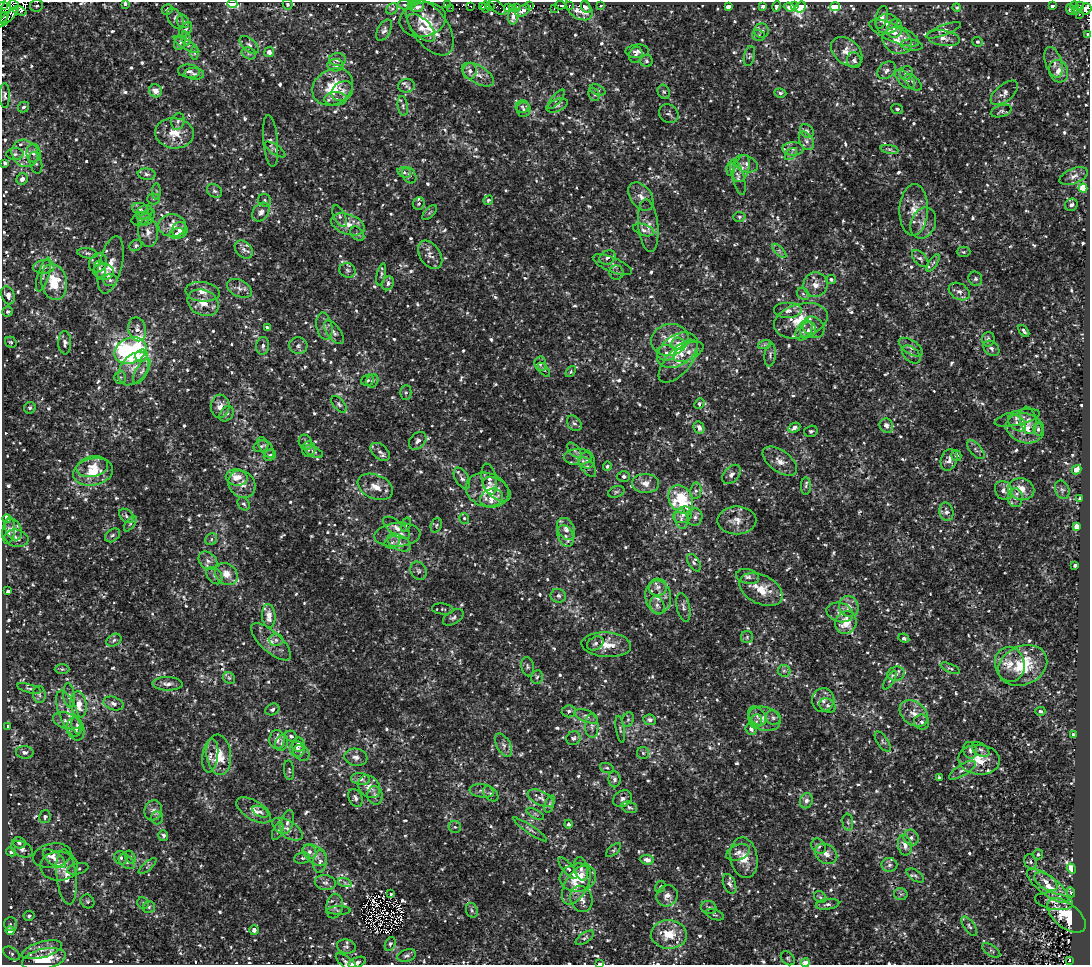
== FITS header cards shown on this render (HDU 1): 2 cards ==
NAXIS1  =                 1088
NAXIS2  =                  963

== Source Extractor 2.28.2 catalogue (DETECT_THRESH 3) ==
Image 1088 x 963 px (HDU 1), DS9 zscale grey, 1 PNG px = 1 image px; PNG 1092 x 967 px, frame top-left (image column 1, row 963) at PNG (2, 2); each listed source drawn as its Kron ellipse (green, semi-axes under 4 px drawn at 4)
Background 3.82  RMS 4.5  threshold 13.4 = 3 sigma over >= 5 px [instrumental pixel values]
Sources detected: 1023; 3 with non-positive FLUX_AUTO (blend fragments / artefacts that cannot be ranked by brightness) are neither listed nor drawn; of the other 1020, the 500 brightest by FLUX_AUTO listed and drawn (520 fainter detections omitted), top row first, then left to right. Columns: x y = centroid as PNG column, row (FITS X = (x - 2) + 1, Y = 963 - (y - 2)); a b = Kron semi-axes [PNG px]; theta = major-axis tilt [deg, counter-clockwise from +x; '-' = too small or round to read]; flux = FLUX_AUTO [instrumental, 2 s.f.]
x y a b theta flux
125 4 3 3 - 670
232 4 5 4 - 42000
288 4 5 5 - 650
411 4 3 2 - 710
2 5 3 2 - 15000
14 5 6 3 -32 54000
36 5 6 6 - 950
405 5 7 5 -9 760
448 5 3 2 - 670
560 5 5 3 - 8500
600 5 3 3 - 590
794 5 4 3 - 4600
1074 5 4 3 - 20000
471 6 3 3 - 2100
530 6 4 3 - 6500
569 6 3 3 - 4600
763 6 4 3 - 1200
776 6 5 3 - 980
1052 6 3 3 - 1300
1080 6 4 2 - 1600
417 7 7 5 7 1800
482 7 3 2 - 4400
486 7 5 3 - 14000
490 7 3 2 - 8200
497 7 10 5 -43 9200
517 7 3 3 - 2700
586 7 6 4 -65 1200
728 7 4 4 - 2700
789 7 5 4 - 2300
800 7 6 5 - 42000
835 7 5 4 - 38000
957 7 4 4 - 670
451 8 2 2 - 970
509 8 3 3 - 250000
513 8 3 2 - 2200
554 8 3 2 - 1800
579 8 15 10 -39 3500
167 9 5 5 - 680
392 9 6 5 - 590
1070 9 5 4 - 2000
1086 9 6 5 - 28000
1075 10 3 2 - 920
5 11 14 3 77 8100
20 11 7 4 -20 360000
523 11 8 5 34 1500
1080 14 2 2 - 1400
513 16 9 5 82 2100
3 17 5 3 - 15000
8 17 14 4 43 22000
882 17 11 6 75 2000
175 19 11 7 -57 1200
423 20 23 17 11 6300
183 21 7 6 - 760
887 24 11 10 - 2500
430 27 32 17 -54 8600
421 28 17 8 -45 2900
186 29 8 5 53 810
895 29 9 7 74 1400
384 30 11 6 61 1200
943 30 18 5 21 1300
761 31 7 7 - 970
894 33 27 9 -23 4500
1088 34 4 3 - 1500
758 35 6 5 - 590
943 38 17 7 -9 2100
186 39 7 4 -76 640
897 41 15 12 -31 4700
977 42 5 5 - 590
180 43 7 5 68 720
186 45 14 5 -31 1200
249 45 11 6 -42 1200
912 45 11 5 -8 1000
637 51 12 6 4 1300
269 52 5 5 - 1700
847 52 18 12 -40 4000
194 53 6 4 -89 580
249 53 7 5 -28 790
636 55 8 6 68 980
749 56 10 5 77 680
337 60 8 6 1 1200
854 60 8 7 - 970
647 61 6 6 - 800
1054 62 16 8 -72 2200
336 65 8 6 -4 920
886 70 10 7 41 1400
189 71 11 6 -4 1100
470 71 8 7 - 1300
1059 71 11 9 -74 2900
906 73 7 6 - 1100
194 74 10 6 -5 930
478 75 18 9 -30 3000
905 79 12 6 -44 1500
913 82 10 5 -44 850
406 86 8 6 11 990
333 87 21 17 32 11000
598 90 8 5 -26 660
155 91 7 6 - 3000
342 91 11 9 35 2100
664 92 7 6 - 640
780 93 6 4 -7 730
1004 93 16 8 39 1900
594 94 7 5 -66 600
5 95 12 5 -90 890
336 99 11 6 0 1600
556 99 12 4 50 970
557 105 11 6 24 1100
403 106 10 5 -81 800
522 106 7 6 - 790
23 107 6 5 - 680
523 109 7 7 - 950
897 109 6 5 - 660
1001 111 10 5 17 790
669 114 10 8 -35 1100
178 121 8 6 75 980
807 131 7 6 - 1300
174 133 19 15 -7 6200
271 141 26 7 -85 2000
806 141 10 6 -59 1300
275 149 12 5 -34 810
793 149 10 6 0 1300
889 149 9 4 -9 710
25 153 14 12 -49 4800
34 153 9 7 -89 1400
15 154 8 6 2 850
791 154 7 4 45 790
5 163 4 3 - 840
36 163 11 6 -73 880
746 164 12 8 -22 1700
730 169 6 4 88 620
741 169 14 7 73 2200
404 172 7 5 -17 750
147 174 9 5 -7 990
409 175 9 6 -57 910
1074 176 15 7 21 1900
738 177 18 6 -75 1800
22 179 6 5 - 1400
1083 188 4 4 - 18000
156 191 8 4 -90 590
214 191 8 6 -35 900
641 196 16 10 -54 2700
154 199 6 5 - 610
265 200 7 6 - 830
488 200 5 4 - 630
419 204 6 5 - 700
1071 205 6 6 - 880
140 209 8 6 -16 1200
914 210 26 14 88 5700
261 212 10 7 55 1700
144 213 9 6 34 1200
429 213 9 4 45 680
340 216 12 5 -66 1100
739 217 6 5 - 600
146 218 10 6 45 1100
141 219 9 6 21 1000
923 223 16 12 68 3200
348 224 17 10 -19 3500
172 226 14 11 -3 3100
648 226 26 10 -84 3700
180 230 8 7 - 2000
644 230 11 5 -19 1100
148 232 14 10 -84 2600
177 233 7 5 14 1300
357 234 8 5 -48 800
136 245 6 5 - 780
244 249 10 7 -44 1500
779 251 9 3 -45 600
964 252 7 5 0 590
87 253 10 5 -8 710
430 255 16 10 -56 2300
608 257 8 6 27 1300
920 259 10 6 -47 1000
98 263 10 8 55 1200
933 263 10 4 57 800
111 265 29 11 76 5900
612 265 21 7 -23 2000
44 267 11 6 3 1200
100 269 8 5 -80 1100
347 270 8 7 - 950
103 272 10 8 -4 1300
617 273 7 7 - 910
381 274 11 4 77 640
43 275 17 5 73 1400
831 279 5 4 - 620
975 279 7 6 - 910
110 280 7 6 - 930
54 282 18 12 -79 10000
388 283 7 5 67 990
815 285 12 12 - 3100
239 288 13 8 -27 1900
203 292 17 10 -6 3000
959 292 11 8 -31 1600
803 294 7 5 -43 700
8 295 9 6 -71 2400
203 303 16 12 -23 4800
788 311 14 8 0 2100
8 312 5 5 - 840
801 321 27 16 16 11000
324 326 14 8 -80 2000
267 327 4 3 - 790
814 327 12 9 -45 1700
137 329 12 8 -76 2000
804 330 11 7 58 1800
808 330 8 7 - 1600
1024 331 7 3 -52 730
334 332 14 6 -53 1600
988 339 7 6 - 1100
670 340 19 16 15 7100
11 342 6 5 - 610
65 343 11 6 -88 1400
678 343 6 6 - 1700
765 344 7 4 19 640
263 346 9 6 84 1100
298 346 9 8 - 1300
911 347 13 6 -33 1500
991 348 9 6 -41 1100
678 350 22 15 35 16000
130 351 16 12 25 71000
688 352 16 8 26 2700
666 353 9 8 - 1500
911 354 11 7 -43 1100
142 355 6 6 - 2900
770 355 12 5 83 1100
678 361 26 12 49 4700
540 364 7 6 - 1100
134 369 19 12 51 4500
544 370 8 4 -53 600
142 371 14 6 61 1800
571 372 6 4 52 590
120 377 6 6 - 650
368 380 6 5 - 710
372 381 7 6 - 900
406 393 7 5 89 620
339 404 10 5 -49 820
699 404 5 4 - 630
220 406 12 9 87 2700
30 408 6 5 - 640
227 414 8 6 53 1100
1017 418 23 7 13 2200
1028 420 14 8 -80 1900
574 423 8 6 -49 940
1017 423 10 6 -42 1500
886 426 7 6 - 1600
699 428 6 5 - 1400
794 428 6 4 26 1200
1025 428 19 14 -17 6600
1038 429 7 4 -83 720
811 431 7 5 16 670
418 441 10 7 48 1400
305 442 8 6 -65 850
261 446 8 5 21 710
266 447 12 6 -55 1400
309 449 7 6 - 900
575 450 9 5 -50 840
976 450 11 5 -47 1000
314 452 10 5 -28 810
380 452 11 7 -41 1400
270 455 6 5 - 650
956 455 6 5 - 1200
578 457 14 8 2 2700
949 460 11 8 72 2200
587 461 8 8 - 1400
780 461 20 10 -36 3100
607 466 4 4 - 690
92 467 16 10 12 4000
588 467 11 6 -52 1300
1076 470 5 4 - 6000
93 472 20 13 12 7600
732 474 11 7 47 1400
624 476 6 5 - 870
237 477 11 8 -10 4200
462 478 12 6 -59 1500
489 479 16 7 -78 1400
645 483 13 9 -1 2900
242 484 14 12 -45 3300
806 486 8 5 87 630
375 487 18 12 -22 4300
497 489 16 9 -38 2300
1021 489 13 11 -14 4400
487 490 22 17 -17 8600
1004 490 10 8 -58 1800
1062 490 9 7 -65 990
696 491 8 5 80 880
616 492 8 5 18 680
492 498 12 8 15 5200
1015 498 9 7 87 1600
681 499 15 11 -61 22000
1079 499 4 3 - 770
244 504 7 5 -49 710
946 512 9 7 -77 1300
683 515 10 8 30 1400
126 516 8 6 -44 920
695 517 9 7 78 1200
464 518 5 5 - 600
7 519 4 4 - 11000
681 519 10 6 -78 1400
737 520 19 14 0 4000
130 524 9 4 54 740
406 525 7 4 70 710
436 525 7 5 69 690
1076 527 4 4 - 7600
397 528 16 7 -37 2200
13 529 11 7 -65 2000
566 529 11 8 -61 2000
9 531 13 6 83 1300
112 535 8 6 37 840
397 535 23 12 4 5000
565 536 11 7 -69 1700
16 538 12 8 -12 1400
211 539 6 5 - 760
392 542 8 6 22 910
399 543 13 7 -29 2100
208 561 10 8 -43 1900
694 563 10 5 -59 850
1075 565 3 3 - 1200
418 571 9 7 -64 990
226 574 12 10 -39 3500
214 576 9 6 -51 1200
748 577 11 7 -13 1300
658 587 9 8 - 1500
761 590 23 14 -27 7200
8 591 4 3 - 4200
558 596 8 7 - 1100
658 597 16 13 -82 4500
657 605 9 7 -68 1200
849 606 10 9 - 2300
683 607 15 6 -77 1300
443 609 11 5 -7 680
840 612 13 9 -15 2300
269 616 12 6 -85 3100
453 617 11 6 31 1100
846 623 12 10 63 6100
747 637 6 6 - 630
904 638 5 4 - 740
114 640 8 6 32 920
276 640 7 6 - 930
271 642 25 10 -42 3600
595 643 9 6 31 880
606 645 25 12 -4 5500
1010 664 17 15 -77 5100
1023 665 25 19 24 15000
528 667 10 6 -81 740
950 668 10 4 -24 580
62 669 7 5 0 590
784 671 6 5 - 790
896 674 8 7 - 1300
537 677 7 6 - 870
229 678 6 5 - 630
890 680 11 4 58 780
168 684 15 6 -2 1600
29 688 12 4 -14 730
39 695 8 6 -86 820
69 696 12 6 -82 1100
823 700 12 11 - 2400
113 703 10 6 -19 1300
79 705 13 8 -81 3800
828 705 8 6 -31 1100
272 709 7 5 25 940
569 711 7 6 - 940
1040 711 5 4 - 650
914 713 16 11 -39 3500
68 714 24 9 -70 4400
586 716 12 6 -22 1300
757 716 10 7 -51 1500
773 718 7 7 - 890
764 719 16 11 -17 3800
628 720 7 5 68 730
650 720 6 5 - 1200
67 721 14 8 -15 2100
756 721 7 5 69 830
922 722 7 7 - 1000
77 725 8 5 -76 1000
8 726 3 3 - 830
592 726 12 6 -87 1500
76 729 12 8 -68 1400
620 729 13 4 -81 800
751 729 6 5 - 1200
1073 734 4 3 - 890
291 736 6 5 - 910
573 738 7 6 - 840
277 740 9 7 89 2100
883 742 12 5 -56 840
282 743 8 6 67 1000
298 745 7 6 - 1400
503 745 12 7 -62 1600
297 749 8 7 - 1200
970 750 8 6 -75 1100
981 750 10 6 -34 940
25 752 9 6 -4 1200
301 753 9 7 -40 960
643 753 6 6 - 610
219 755 20 12 -83 8500
210 756 17 8 83 2000
356 757 11 8 -7 1800
979 760 21 15 -5 6800
607 768 7 4 -17 600
289 770 10 5 -83 600
962 770 15 5 32 1500
939 778 3 3 - 610
360 779 9 6 -6 1400
614 779 8 6 -86 1100
369 787 12 10 -50 3700
482 791 12 6 -7 1400
491 794 9 6 -44 990
375 795 9 7 -77 1300
355 798 9 6 -63 1500
541 798 14 7 -25 1700
622 799 10 7 35 1100
806 801 8 6 70 1300
550 804 9 4 72 710
629 807 8 5 -18 800
153 810 10 8 70 1700
254 810 19 9 -31 3400
260 812 8 5 -28 980
535 814 10 4 -29 590
45 817 6 6 - 780
157 818 6 6 - 890
287 822 12 6 74 1500
848 822 8 5 -82 650
568 824 4 4 - 840
455 827 6 6 - 650
288 829 17 8 -31 2600
530 829 20 4 -34 1100
278 831 9 5 67 750
163 835 5 5 - 790
911 838 8 7 - 1300
19 843 7 5 -15 880
905 845 10 7 -78 2300
819 846 8 6 -54 900
22 849 11 7 -27 1500
613 850 9 4 42 590
11 852 5 4 - 740
310 852 7 6 - 1200
738 852 12 7 22 1700
826 854 12 9 -33 2100
1038 854 5 5 - 770
315 855 14 8 -38 2400
52 856 19 12 10 3200
130 857 7 4 -60 610
121 858 7 6 - 900
302 858 8 5 5 650
744 858 20 13 -79 6300
54 859 13 6 -37 1900
647 860 7 4 -6 1900
320 861 11 7 82 1600
127 862 9 6 -36 1200
1031 862 7 6 - 820
889 865 8 7 - 1100
59 866 19 14 0 5200
148 866 11 3 41 590
568 868 13 5 -50 1200
1071 868 5 4 - 16000
78 869 11 5 13 950
581 869 12 6 -77 1500
915 875 10 5 -33 840
66 877 28 10 -83 4800
578 877 18 14 7 8400
1046 882 13 7 -33 2200
325 883 10 7 -10 1200
345 883 7 4 -19 680
730 884 10 6 -67 1100
576 885 21 11 59 5700
660 886 6 5 - 600
1048 886 25 9 -37 5900
1071 892 5 3 - 720
391 894 3 3 - 670
901 894 7 6 - 680
667 896 11 10 - 2300
820 897 7 5 -44 780
581 899 13 10 -69 3000
87 901 7 6 - 690
1054 901 19 8 -10 2900
143 903 6 5 - 650
827 904 12 5 7 1100
334 906 12 8 80 1900
149 907 6 6 - 680
709 908 8 6 -23 870
339 910 12 4 0 650
472 910 7 5 -68 830
715 915 10 5 -20 660
1066 915 23 12 -39 15000
29 916 5 5 - 820
11 924 7 6 - 760
969 926 11 5 -55 1100
254 930 5 5 - 1200
10 931 4 4 - 4300
669 934 18 14 -1 7100
585 938 10 5 35 960
390 944 7 5 68 730
346 947 9 7 -12 1200
42 950 21 8 16 3500
991 950 10 5 -36 830
11 953 9 5 -33 900
407 956 9 6 16 970
788 958 8 6 -46 720
44 959 22 10 12 14000
1069 960 3 3 - 2300
346 962 12 5 -38 1000
357 962 9 5 22 940
600 963 4 2 - 870
805 963 4 3 - 10000
At the frame edge (FLAGS 8, measured only in part): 10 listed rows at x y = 125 4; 232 4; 2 5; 1086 9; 3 17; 1088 34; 346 962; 357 962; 600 963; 805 963
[520 fainter detections neither listed nor drawn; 3 non-positive-flux detections neither listed nor drawn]